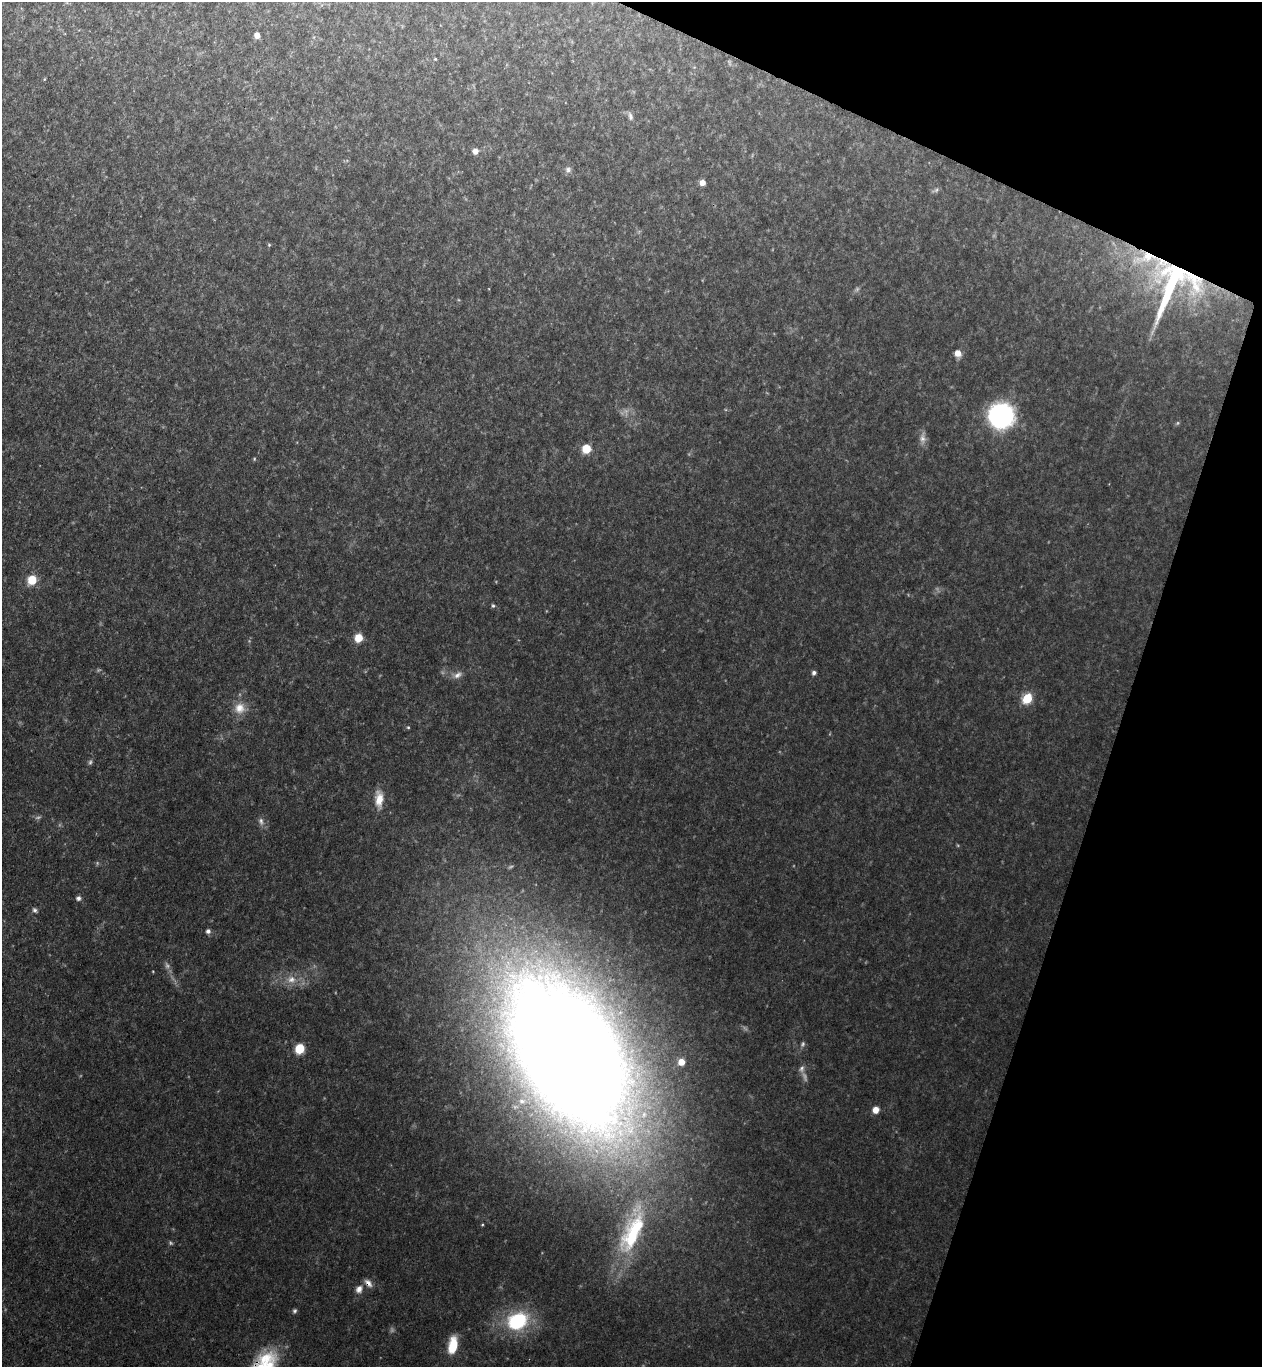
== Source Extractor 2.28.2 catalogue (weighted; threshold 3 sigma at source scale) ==
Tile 8 of 4 x 4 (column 4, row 2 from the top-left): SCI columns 3970-5229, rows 2753-4117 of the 5551 x 5506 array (HDU 1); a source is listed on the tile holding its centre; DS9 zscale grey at full resolution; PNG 1264 x 1369 px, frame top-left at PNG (2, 2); no overlay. Shown black and unused: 17% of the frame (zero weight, under 3 of 4 exposures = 5% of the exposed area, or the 3 px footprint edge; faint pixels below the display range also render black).
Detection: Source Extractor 2.28.2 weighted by HDU 2 'WHT'; one run over the whole footprint, this tile lists its part. Background 0.106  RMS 0.0082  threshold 0.0369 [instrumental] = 3 sigma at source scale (4.5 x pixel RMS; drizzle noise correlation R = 1.50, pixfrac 1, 0.05/0.05 arcsec/px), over >= 5 px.
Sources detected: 63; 18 too faint to see at this stretch — not listed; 1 inside a brighter listed object's ellipse — not listed separately; the other 44 listed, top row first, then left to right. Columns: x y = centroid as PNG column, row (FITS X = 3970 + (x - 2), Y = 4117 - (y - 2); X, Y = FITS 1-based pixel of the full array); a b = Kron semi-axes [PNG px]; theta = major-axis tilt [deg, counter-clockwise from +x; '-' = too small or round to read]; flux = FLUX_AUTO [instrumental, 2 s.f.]
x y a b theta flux
257 35 5 5 - 5.2
435 59 4 4 - 0.86
44 79 5 3 - 0.76
630 116 13 6 -71 3.4
475 151 7 7 - 5
568 170 10 9 - 3.4
702 182 6 5 - 6.2
935 190 11 5 26 2
269 245 5 4 - 1
1173 283 73 54 62 190
958 353 8 6 -74 8.2
1001 416 13 12 - 420
923 438 18 8 86 6
586 449 7 7 - 19
254 459 5 4 - 0.99
32 580 6 6 - 34
493 606 6 5 - 1.5
358 638 7 6 - 19
814 673 5 5 - 2.4
457 675 15 8 21 5.9
1027 698 6 6 - 52
240 708 16 16 - 13
408 727 5 4 - 1.1
379 799 23 10 89 14
261 821 11 8 -71 4.2
78 898 6 6 - 2.8
35 910 8 6 -45 2.3
208 931 6 6 - 2.8
153 971 3 3 - 0.63
291 979 17 13 2 13
802 1044 9 7 73 2.5
300 1049 7 6 - 31
568 1055 108 59 -59 4100
681 1062 5 5 - 10
802 1069 11 8 70 3.8
522 1101 13 10 8 9.9
876 1110 6 6 - 9
482 1225 4 3 - 0.88
632 1231 72 24 70 110
368 1283 13 7 -45 5.1
359 1289 10 8 57 5.9
295 1311 6 5 - 1.8
517 1321 23 18 26 73
453 1345 19 9 80 25
Overlapping masked pixels (flux is a lower limit): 2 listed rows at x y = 1173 283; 368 1283